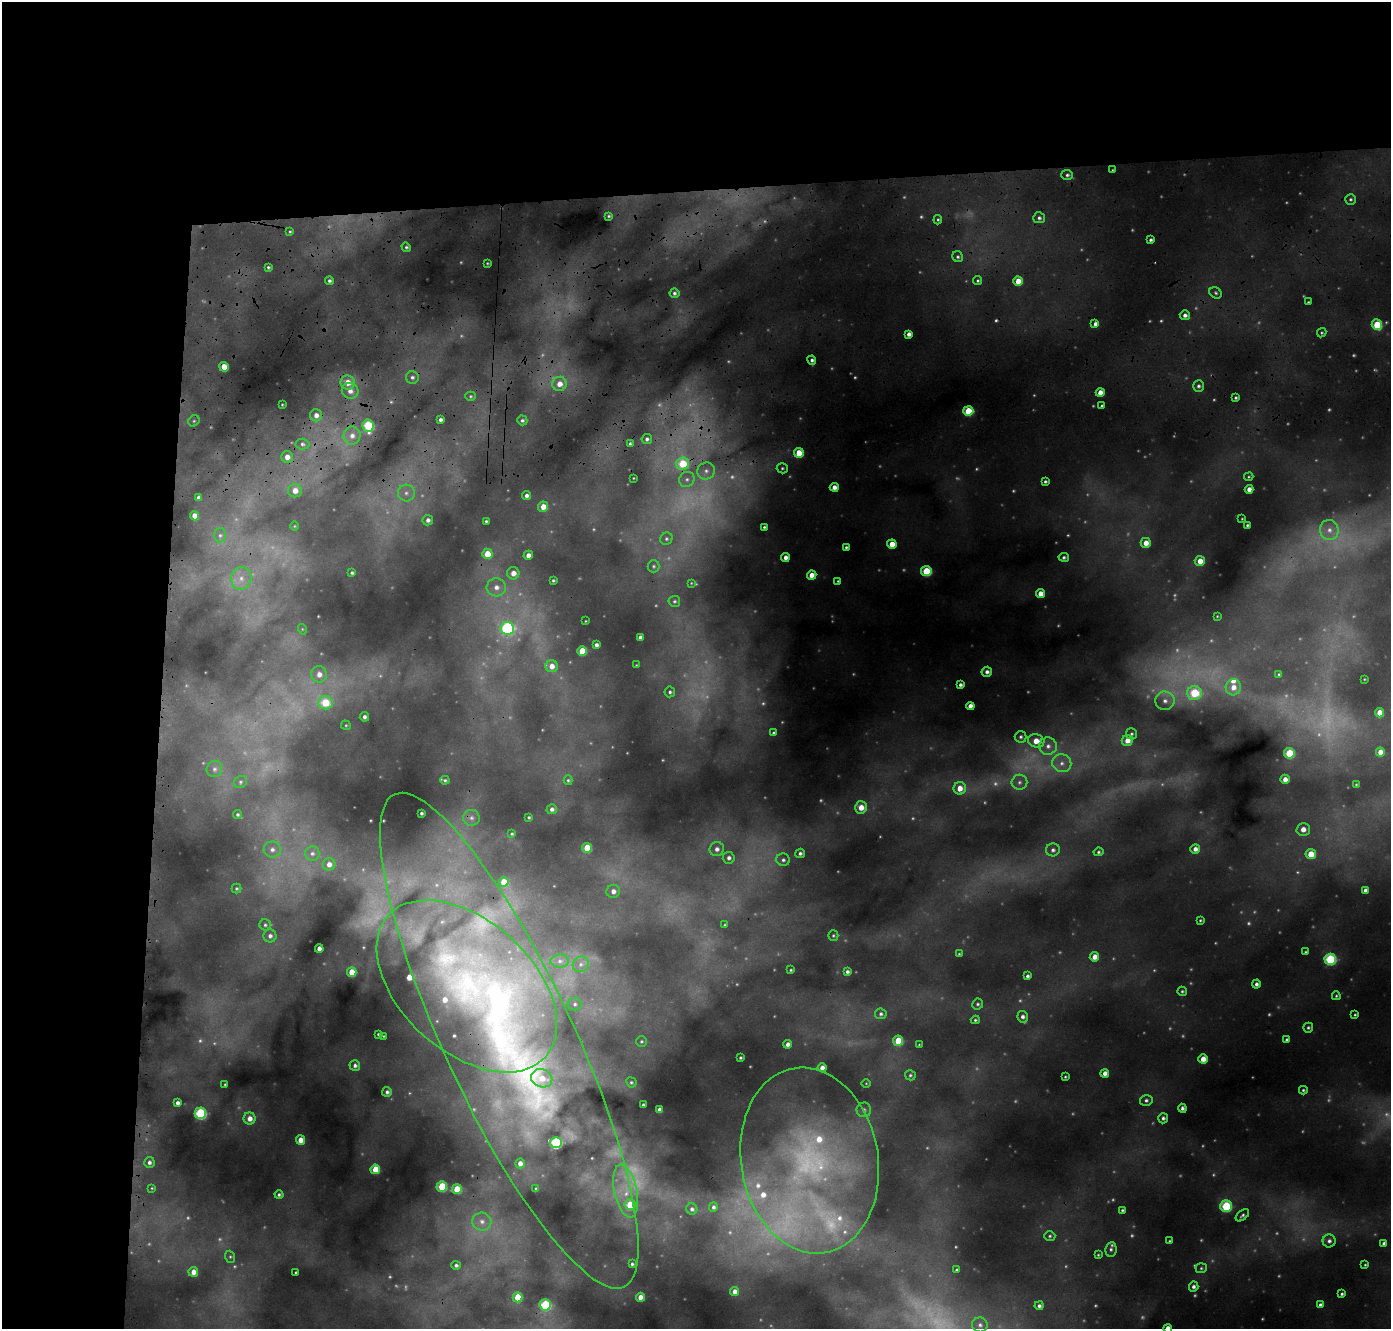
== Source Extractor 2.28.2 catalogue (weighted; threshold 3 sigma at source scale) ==
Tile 1 of 3 x 3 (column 1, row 1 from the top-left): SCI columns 38-1426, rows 3216-4542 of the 4235 x 5103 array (HDU 1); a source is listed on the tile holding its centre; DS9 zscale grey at full resolution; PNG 1393 x 1331 px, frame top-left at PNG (2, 2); each listed source drawn as its Kron ellipse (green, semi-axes under 4 px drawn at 4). Shown black and unused: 24% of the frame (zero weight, under 3 of 4 exposures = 24% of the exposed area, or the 3 px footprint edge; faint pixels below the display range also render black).
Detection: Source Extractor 2.28.2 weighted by HDU 2 'WHT'; one run over the whole footprint, this tile lists its part. Background 0.16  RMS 0.017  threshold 0.0772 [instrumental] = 3 sigma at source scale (4.5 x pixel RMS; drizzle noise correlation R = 1.50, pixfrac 1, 0.05/0.05 arcsec/px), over >= 5 px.
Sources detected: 361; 95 too faint to see at this stretch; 1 cosmic-ray / hot-pixel residue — neither listed nor drawn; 10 inside a brighter listed object's ellipse — not listed separately; the other 255 listed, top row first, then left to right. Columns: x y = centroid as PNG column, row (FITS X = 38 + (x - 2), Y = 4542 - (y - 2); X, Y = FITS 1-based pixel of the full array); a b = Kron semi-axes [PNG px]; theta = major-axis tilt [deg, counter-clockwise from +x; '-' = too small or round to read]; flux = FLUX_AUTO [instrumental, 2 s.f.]
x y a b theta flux
1112 170 4 3 - 1.6
1067 175 6 5 - 4.3
1350 199 5 5 - 3.2
609 216 4 3 - 2.5
1039 218 6 5 - 5.1
938 220 4 4 - 2.6
290 231 4 3 - 2.1
1151 240 4 4 - 4.2
406 247 5 4 - 3.4
958 257 6 5 - 3.7
487 263 3 3 - 1.6
268 267 3 3 - 2.7
329 281 4 4 - 3.7
978 281 4 4 - 2.6
1018 281 4 4 - 30
674 293 5 4 - 4.3
1216 293 6 5 - 3.7
1308 302 3 3 - 1.8
1185 315 5 5 - 7.6
1095 324 4 4 - 10
1377 325 5 5 - 63
1322 333 5 4 - 2.4
909 334 4 4 - 8.6
812 360 4 4 - 4.7
224 367 5 4 - 29
412 377 6 6 - 5.2
348 382 7 7 - 23
559 384 7 7 - 17
1198 386 5 5 - 4.5
350 391 8 7 - 13
1100 393 4 4 - 20
470 396 5 4 - 2.5
1235 398 3 3 - 2.9
282 404 3 2 - 1.4
1102 406 3 3 - 3.1
968 411 5 5 - 66
316 415 6 6 - 10
440 420 3 3 - 5.1
522 420 5 4 - 3.7
194 421 6 5 - 3.4
368 426 6 5 - 120
352 436 9 8 - 12
647 439 5 5 - 4.6
302 444 7 5 -4 4.4
630 444 4 3 - 2.8
799 453 5 5 - 38
287 457 6 6 - 14
683 464 6 6 - 70
782 468 5 5 - 3
706 471 9 8 - 9.9
1249 477 5 4 - 2
633 478 3 2 - 1.2
687 479 8 7 - 6.9
1045 482 4 4 - 3.4
834 487 4 4 - 12
1249 489 4 4 - 12
295 491 7 6 - 17
406 493 8 8 - 9.5
527 496 4 4 - 5.9
198 497 3 3 - 4
543 507 5 5 - 20
194 516 4 4 - 15
1242 519 3 2 - 1.5
428 520 5 5 - 6.8
486 521 3 3 - 2.5
1247 525 3 3 - 2.8
294 526 5 3 - 1.5
764 527 3 3 - 3
1329 530 10 9 - 14
220 535 7 6 - 4.8
666 539 6 6 - 3.8
1146 543 5 5 - 18
892 544 5 4 - 25
846 547 3 3 - 2.9
487 554 5 5 - 34
528 555 5 4 - 11
785 557 4 4 - 10
1064 557 5 4 - 3.9
1200 561 5 5 - 20
653 566 6 6 - 3.4
926 571 5 5 - 85
352 573 3 3 - 3.1
513 573 6 6 - 15
812 575 5 4 - 20
241 578 11 10 - 17
553 580 3 3 - 2.6
838 581 4 4 - 2.2
691 583 4 4 - 1.4
496 587 9 9 - 14
1040 594 4 4 - 19
674 601 6 5 - 3.2
1217 616 2 2 - 1.3
585 621 3 2 - 1.2
507 628 7 6 - 240
302 629 5 3 - 1.5
640 637 4 4 - 5.6
596 645 4 4 - 5.7
582 651 5 5 - 40
636 665 3 2 - 0.98
552 666 6 6 - 16
987 672 5 5 - 7.1
319 674 8 8 - 14
1279 674 3 2 - 1.7
1364 679 3 2 - 1.2
960 685 4 4 - 5.3
1233 687 8 7 - 18
670 692 5 5 - 3.7
1194 693 7 7 - 100
1165 701 9 9 - 14
325 703 7 6 - 61
970 706 4 4 - 14
1379 713 4 4 - 21
364 717 5 4 - 5.5
346 725 5 4 - 2.3
774 733 3 3 - 3.1
1131 734 5 5 - 3.4
1021 737 6 6 - 4.2
1127 740 5 5 - 19
1036 741 8 6 -15 24
1048 746 9 8 - 12
1380 752 4 4 - 17
1289 753 5 5 - 84
1062 763 9 8 - 13
214 769 8 7 - 7.1
1285 779 4 4 - 12
445 780 5 4 - 2.6
568 780 5 4 - 2.4
240 782 6 6 - 3.7
1019 782 8 7 - 7
1356 784 3 3 - 1.7
960 788 6 6 - 20
861 807 6 6 - 21
552 809 5 5 - 6.2
421 813 3 3 - 3.1
238 815 4 4 - 3.1
529 817 3 3 - 2.2
471 818 8 8 - 8.1
1303 829 6 6 - 16
512 834 3 3 - 2.2
587 848 5 5 - 48
272 849 8 8 - 9.5
717 849 7 7 - 7.4
1195 849 5 5 - 9.4
1053 850 7 6 - 6.2
1098 852 5 4 - 3.2
312 853 7 7 - 6.8
800 853 5 4 - 4.4
1311 854 5 5 - 36
729 858 6 6 - 6.6
783 860 7 6 - 5.5
329 864 6 6 - 11
504 882 5 5 - 27
236 889 5 5 - 2.7
1365 890 4 4 - 7.4
613 891 7 6 - 11
1200 920 3 3 - 2.1
265 925 5 5 - 3.8
725 925 3 2 - 1.8
833 935 5 5 - 2.6
270 936 6 6 - 6.8
319 949 4 4 - 11
1306 952 4 3 - 2.2
959 954 4 4 - 2.1
1094 957 4 4 - 17
1330 959 5 5 - 170
560 961 9 6 0 7.9
581 964 8 7 - 9
791 970 3 3 - 2.1
352 972 5 4 - 30
847 972 4 3 - 4.7
1027 976 4 3 - 4.4
1256 984 4 4 - 5.6
467 986 106 65 -42 660
1182 991 5 4 - 2.8
1336 996 4 4 - 2.3
575 1004 7 6 - 4.9
978 1004 5 5 - 3.6
881 1014 6 5 - 4.9
1355 1015 3 2 - 1.9
1023 1017 6 5 - 6.5
975 1020 4 3 - 2.8
1308 1028 5 5 - 3.1
378 1034 3 3 - 2
384 1036 3 2 - 1.3
1287 1040 4 3 - 3
509 1041 272 65 -65 1600
641 1041 5 5 - 3.1
898 1041 5 5 - 55
788 1044 4 4 - 8.1
919 1045 4 2 - 1.3
740 1058 3 3 - 2.4
1203 1059 4 4 - 18
355 1066 5 5 - 5.3
822 1068 4 4 - 13
1105 1073 4 4 - 11
910 1075 5 5 - 3.2
1065 1077 3 3 - 1.9
542 1078 11 9 -20 24
631 1082 5 5 - 3
866 1083 4 3 - 1.3
225 1084 3 2 - 1.7
1303 1090 4 4 - 2.9
387 1092 5 5 - 4.8
1146 1100 6 5 - 4.8
178 1103 4 4 - 6.8
643 1105 3 3 - 3.4
1182 1108 4 3 - 4.7
659 1110 4 4 - 10
864 1110 7 7 - 5.3
200 1113 5 5 - 180
250 1118 6 6 - 14
1163 1118 5 5 - 4.5
300 1140 5 4 - 18
556 1143 6 5 - 200
810 1160 93 68 -80 580
149 1162 5 5 - 5.7
520 1163 5 5 - 10
375 1169 5 5 - 38
442 1186 5 5 - 74
152 1188 3 3 - 1.5
536 1188 3 2 - 1.7
457 1189 5 5 - 50
626 1191 27 11 -78 47
279 1195 4 4 - 3.2
630 1205 5 5 - 51
1226 1206 6 5 - 120
713 1207 5 4 - 4.4
692 1209 6 5 - 5.5
1122 1210 4 3 - 2.7
1242 1215 8 4 39 4.2
482 1222 9 9 - 12
1050 1236 5 5 - 3.1
1170 1241 3 3 - 1.9
1329 1241 6 6 - 6.5
1384 1244 4 4 - 6.5
1111 1249 7 5 81 4.4
1098 1255 4 4 - 2
230 1257 6 5 - 3
632 1264 3 3 - 3.3
456 1265 4 4 - 4.4
1365 1265 3 3 - 1.9
1201 1268 6 5 - 2.9
957 1270 3 3 - 2.6
193 1272 5 5 - 15
296 1272 3 3 - 2.5
1194 1287 5 5 - 6.2
735 1291 4 4 - 11
1342 1294 3 3 - 3
518 1297 5 5 - 42
640 1297 4 4 - 18
545 1305 6 5 - 140
1320 1305 4 3 - 4.1
1039 1306 4 4 - 5.3
980 1325 8 7 - 6.6
1168 1328 4 4 - 15
Overlapping masked pixels (flux is a lower limit): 4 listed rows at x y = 1018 281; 224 367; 316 415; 509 1041
Isophote crosses this tile's border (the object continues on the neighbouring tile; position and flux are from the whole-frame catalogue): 2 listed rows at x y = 509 1041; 1168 1328